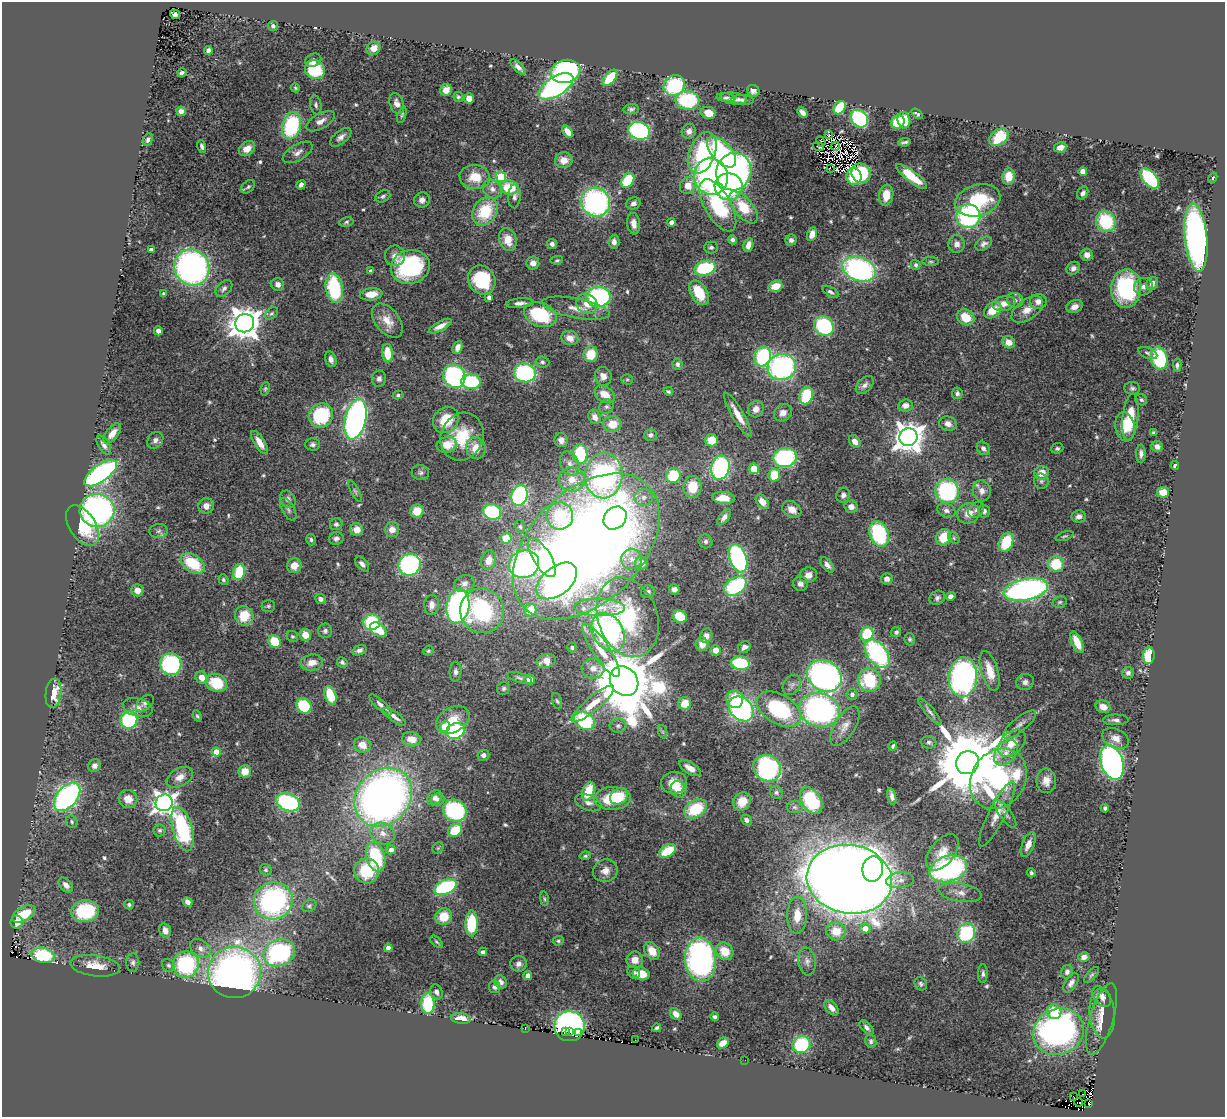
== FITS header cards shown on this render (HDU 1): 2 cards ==
NAXIS1  =                 1223
NAXIS2  =                 1115

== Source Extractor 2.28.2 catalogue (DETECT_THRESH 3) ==
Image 1223 x 1115 px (HDU 1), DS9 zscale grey, 1 PNG px = 1 image px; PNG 1227 x 1119 px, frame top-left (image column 1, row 1115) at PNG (2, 2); each listed source drawn as its Kron ellipse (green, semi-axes under 4 px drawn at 4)
Background 1.53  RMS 0.032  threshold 0.0955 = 3 sigma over >= 5 px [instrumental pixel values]
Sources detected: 563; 5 with non-positive FLUX_AUTO (blend fragments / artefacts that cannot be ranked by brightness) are neither listed nor drawn; of the other 558, the 500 brightest by FLUX_AUTO listed and drawn (58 fainter detections omitted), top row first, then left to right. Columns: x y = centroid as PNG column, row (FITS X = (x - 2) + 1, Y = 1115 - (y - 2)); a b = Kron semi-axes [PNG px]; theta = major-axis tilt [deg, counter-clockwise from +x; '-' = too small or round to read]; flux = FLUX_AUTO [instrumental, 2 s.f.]
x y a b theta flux
175 14 5 4 - 7.5
273 26 5 5 - 5.7
373 48 7 6 - 23
208 50 4 4 - 7.5
313 60 8 6 24 11
518 67 10 4 -44 10
315 70 10 9 - 110
565 71 15 11 13 410
182 73 4 3 - 5.1
610 78 10 5 48 73
674 85 11 10 - 160
556 86 20 9 32 510
295 88 5 4 - 3.4
446 90 6 5 - 15
753 91 6 6 - 9.9
458 97 5 4 - 4
469 98 5 5 - 19
726 98 9 4 -5 4.8
734 99 13 6 -7 10
687 100 12 9 -3 160
742 100 11 5 -4 6.9
397 103 11 7 -71 12
316 105 9 5 -79 5.6
840 108 7 5 56 85
631 109 8 5 6 5.6
181 111 5 4 - 11
802 112 6 4 -46 10
708 113 7 6 - 23
917 114 6 3 -36 4
402 115 8 4 72 3.5
859 119 10 7 -46 240
904 120 8 6 -78 42
320 121 16 7 28 15
898 122 7 6 - 74
291 126 14 9 76 190
639 131 11 8 -18 340
689 131 7 7 - 10
567 132 6 4 -54 17
829 135 3 2 - 4.4
341 137 12 6 39 11
999 137 10 7 37 100
148 140 7 4 66 6.9
821 141 5 2 - 3.8
904 142 6 3 6 4.4
202 146 6 4 -72 6
836 146 4 2 - 3.3
818 147 5 4 - 4.7
1060 147 6 5 - 16
247 149 9 6 37 24
298 152 17 8 30 13
721 152 19 10 -49 190
702 153 22 13 69 190
564 160 9 8 - 20
830 168 3 2 - 5.4
1083 171 4 4 - 27
734 172 19 17 69 640
861 173 10 9 - 110
854 176 8 7 - 53
912 176 19 5 -38 57
1008 176 8 6 84 42
475 177 15 12 -9 47
501 177 5 5 - 110
711 177 18 17 - 580
1150 178 12 6 -49 210
1213 178 5 3 - 3.3
628 180 8 5 53 100
301 185 5 4 - 7.1
688 186 9 7 57 30
248 187 8 5 44 4.8
509 187 9 7 -10 63
729 187 14 13 - 230
492 189 10 8 -36 14
1083 193 7 5 61 8.7
886 195 10 7 82 34
383 196 8 5 28 5
514 196 12 6 88 8
422 200 8 7 - 12
978 200 23 15 16 140
596 202 15 14 - 450
633 203 7 6 - 8.4
718 205 29 13 -60 190
743 207 19 9 -51 66
485 211 15 11 56 90
968 216 12 11 - 300
1106 221 11 9 -60 130
346 222 7 5 12 4
672 222 4 4 - 19
634 224 11 6 -82 18
812 234 7 4 73 18
1196 238 34 11 -84 910
508 240 12 8 -74 30
732 240 5 4 - 5.8
791 240 6 5 - 8.5
614 242 7 5 85 9
552 244 5 5 - 7.5
957 244 9 8 - 14
984 244 9 6 32 8.6
748 245 7 5 74 16
711 247 7 6 - 5.1
151 250 4 4 - 8.6
1087 255 6 6 - 19
395 256 10 10 - 14
557 260 6 4 10 3.4
931 262 8 4 0 3.7
533 263 6 6 - 12
916 265 5 4 - 4.3
410 267 19 16 16 230
192 268 18 17 - 750
705 268 11 7 14 170
1073 268 7 6 - 9.6
859 269 17 12 -22 480
371 271 4 4 - 8.9
482 280 15 13 -58 130
278 284 6 6 - 10
1152 284 7 5 65 10
775 286 7 5 20 34
1143 287 9 8 - 9.9
224 288 10 6 46 8.5
334 288 15 8 -80 170
1126 289 19 15 88 220
831 292 9 4 -31 6.3
699 293 13 8 -59 70
164 294 4 4 - 4.6
371 294 11 6 7 30
489 297 4 4 - 8.5
598 297 12 10 6 300
1015 300 8 7 - 8.1
1038 301 8 7 - 14
520 303 14 5 4 11
587 304 11 9 -35 23
1004 304 12 7 10 20
1074 307 8 6 22 15
576 308 34 10 -11 34
993 310 10 7 38 42
1027 310 18 10 35 26
271 313 7 5 38 4.2
540 315 17 11 -20 130
966 317 9 7 -30 48
387 321 20 12 -51 32
245 323 9 9 - 3900
440 326 13 5 28 16
824 326 10 9 - 210
158 331 4 4 - 9.2
570 338 8 7 - 20
1009 342 7 6 - 20
458 347 7 4 69 13
387 353 9 5 -87 50
1148 353 10 5 -22 5.8
591 354 8 7 - 53
763 356 10 8 71 210
1159 358 11 8 -78 150
331 359 8 5 -70 10
542 362 7 5 -6 5
678 364 6 5 - 5.4
1177 365 6 4 -86 4.9
782 367 14 13 - 390
525 373 11 9 -15 290
454 376 12 11 - 330
603 376 9 8 - 15
379 379 8 7 - 8
627 379 5 5 - 3.6
471 382 9 7 -6 150
865 385 11 7 46 10
1132 388 8 6 -5 5.8
265 389 7 4 80 3.5
668 391 5 4 - 3.8
957 393 6 5 - 5.9
605 394 11 7 -34 32
398 395 5 4 - 3.7
806 396 9 6 73 110
1141 400 6 5 - 4.8
905 405 7 6 - 13
606 407 7 7 - 6.3
756 409 8 7 - 15
783 413 9 8 - 16
321 415 13 11 48 160
738 415 25 6 -60 33
595 417 7 6 - 14
1130 417 23 8 84 83
356 419 20 10 77 790
446 420 14 12 49 60
612 424 9 7 1 36
948 424 9 7 -17 13
1125 427 14 9 -81 39
1154 432 4 3 - 4.2
112 433 12 6 52 18
650 435 6 5 - 6.9
462 437 24 21 67 94
908 437 9 9 - 3200
155 440 9 7 51 9.1
561 440 7 6 - 14
711 440 6 6 - 38
259 442 13 5 -58 22
855 442 7 5 -52 12
313 444 7 6 - 6
104 445 10 5 -58 9.2
447 445 10 8 15 35
1157 447 6 5 - 9.9
476 448 11 9 -78 37
983 448 7 5 -48 8.3
1057 448 6 5 - 4.7
580 454 10 7 -88 130
1141 454 9 5 -90 8.8
785 458 12 9 10 220
570 464 13 9 -66 16
1175 466 4 3 - 9.4
720 468 12 9 75 320
754 469 5 5 - 43
101 473 19 8 35 500
420 473 8 7 - 7.1
1041 473 7 7 - 27
673 475 7 7 - 82
774 475 6 6 - 60
604 476 22 19 86 540
572 480 13 12 - 33
1041 481 8 7 - 5.9
693 487 11 9 83 49
355 491 12 4 -63 4.6
947 491 12 12 - 240
982 491 10 9 - 14
1163 492 6 5 - 31
519 495 10 8 73 320
843 495 7 7 - 9.3
644 497 9 8 - 13
723 498 11 6 -4 32
288 499 9 7 -55 10
762 502 8 5 -52 22
206 506 8 7 - 15
851 507 6 6 - 13
288 509 13 6 -61 7.6
97 510 17 16 - 640
792 510 10 7 -32 20
946 510 9 7 -23 8.3
976 510 9 7 44 7.4
417 511 7 6 - 43
984 511 6 6 - 8.6
492 512 9 7 -17 180
968 513 11 10 - 25
560 516 13 13 - 120
1079 516 7 6 - 9.4
724 517 9 5 54 10
615 518 12 10 45 180
336 524 6 5 - 5.1
82 526 23 13 -57 75
520 526 6 5 - 3.8
357 529 6 6 - 21
392 529 7 7 - 17
158 531 9 7 4 7.9
879 534 13 9 -71 170
1065 536 9 4 17 4.1
943 537 8 7 - 51
336 538 7 6 - 7.5
506 538 5 5 - 45
954 538 6 5 - 3.6
311 540 6 5 - 4.6
706 541 7 6 - 6.1
1006 542 10 6 67 82
586 547 87 56 45 3200
542 557 22 9 -58 120
738 558 14 8 -70 350
632 559 10 10 - 18
489 560 9 7 74 24
193 563 13 8 -34 91
642 563 6 6 - 17
362 564 9 5 -49 9.4
524 564 15 13 22 430
1056 564 8 7 - 74
410 565 11 10 - 340
827 565 9 5 -51 10
294 566 7 7 - 24
239 572 8 6 78 84
808 575 9 7 14 18
887 579 6 5 - 11
223 580 5 5 - 4.1
557 581 23 14 39 490
464 583 10 8 26 12
800 584 7 7 - 11
735 586 12 8 35 190
674 589 5 5 - 8.7
1026 589 22 10 12 630
137 590 6 6 - 17
648 592 7 6 - 5.5
951 596 5 4 - 8.6
937 598 8 6 30 6.7
320 599 5 5 - 6.9
1060 602 7 5 16 4.3
432 605 10 7 88 16
268 606 6 5 - 3.8
458 606 17 11 80 700
599 607 26 8 -1 36
530 610 6 6 - 45
482 611 22 22 - 250
244 616 10 9 - 57
628 617 41 29 -70 190
680 617 7 6 - 52
372 622 8 8 - 130
378 630 9 6 -36 68
325 631 7 7 - 6.7
608 632 20 15 -58 400
896 632 5 4 - 4.8
867 634 7 6 - 110
305 635 6 5 - 31
292 636 6 5 - 3.5
706 636 7 6 - 11
910 639 6 5 - 4.3
275 642 7 6 - 67
1077 642 12 5 -66 34
702 644 7 6 - 18
572 647 5 4 - 3.8
744 647 7 5 32 7.7
359 650 7 5 17 7.6
601 650 31 8 -57 48
716 650 5 5 - 16
428 651 5 4 - 3.5
877 654 16 9 -55 320
1149 656 8 6 82 62
546 661 9 7 17 19
342 662 6 5 - 5.7
312 663 11 8 11 21
740 663 9 6 -7 120
171 664 11 10 - 240
593 668 11 10 - 18
990 671 20 8 -74 41
455 672 10 6 89 8
1128 673 6 6 - 8.3
824 676 18 15 -31 720
963 677 20 14 86 610
202 678 6 5 - 21
520 678 13 4 -17 6.3
530 680 5 5 - 18
869 680 11 11 - 110
624 681 15 13 -51 24000
1025 682 9 8 - 11
216 683 11 9 -22 73
792 685 11 8 53 11
503 688 7 6 - 5.1
53 693 15 8 83 47
852 694 5 5 - 8.6
330 695 9 5 -70 61
735 699 9 8 - 47
557 701 8 5 -72 4.2
145 703 10 6 39 6.6
685 703 6 6 - 29
593 704 27 7 39 35
381 705 15 4 -42 12
304 706 8 7 - 93
138 707 15 9 -15 17
1103 707 7 6 - 20
741 709 14 10 -47 470
779 709 24 14 -31 210
819 710 21 16 -15 590
930 712 17 4 -50 8.3
197 716 5 3 - 3.4
394 717 13 5 -36 13
129 720 9 8 - 170
453 720 18 12 29 41
1116 720 12 5 0 9.1
584 721 11 8 -28 190
1020 725 20 7 39 17
445 726 5 5 - 86
618 726 8 7 - 7.7
845 726 22 10 59 22
456 731 9 7 25 180
663 732 7 4 -71 3.9
1116 738 14 9 -26 19
412 739 9 7 -9 27
929 742 7 6 - 5.9
1012 743 16 10 43 35
362 745 8 7 - 25
893 746 4 3 - 4.1
216 752 4 4 - 52
1006 753 14 9 52 23
483 755 6 5 - 6.5
1112 762 18 11 -73 940
967 763 12 11 - 29000
95 766 7 6 - 8.8
690 768 12 6 -32 20
767 768 14 12 -35 330
245 771 6 6 - 29
180 777 14 9 29 19
998 779 32 26 55 460
1046 781 12 9 89 19
674 783 13 11 9 29
678 789 9 7 -57 43
588 791 10 5 70 72
776 793 7 6 - 5.3
619 796 9 7 34 41
892 796 8 4 -77 8.1
67 797 17 10 50 530
383 797 31 26 49 1500
435 798 8 6 53 8.3
613 798 18 11 2 100
128 799 9 8 - 24
438 800 7 6 - 7.9
811 800 15 9 -57 160
288 802 12 8 -22 280
742 802 10 8 53 33
164 803 8 8 - 1500
588 803 14 7 -22 12
794 807 8 6 -1 5.4
1105 808 4 3 - 4.4
696 809 12 8 29 93
455 810 12 10 -30 240
1005 813 17 6 -54 11
997 814 36 8 63 32
746 820 6 4 -45 7.4
72 822 6 5 - 3.8
183 829 23 9 -74 220
160 830 6 6 - 4.4
455 830 7 6 - 78
383 833 13 10 -27 24
1028 844 13 6 66 18
438 848 6 5 - 3.3
391 850 5 4 - 15
668 851 9 6 32 67
942 852 21 12 51 34
585 856 5 4 - 3.7
376 857 15 9 -74 140
873 869 13 10 83 260
948 869 19 13 16 410
266 870 6 5 - 4.1
367 871 12 12 - 89
605 871 12 11 - 18
1031 873 4 4 - 3.9
849 879 43 34 -10 6300
900 880 14 7 7 13
66 885 8 5 -48 13
445 887 12 7 24 250
960 893 22 9 -9 24
544 899 7 3 -82 3.3
273 901 19 18 - 450
188 902 5 4 - 11
129 905 5 4 - 3.7
309 906 8 5 30 4.8
85 911 14 11 8 140
24 914 12 7 29 65
797 915 18 10 87 38
443 917 8 8 - 52
17 922 6 6 - 18
472 923 13 6 88 130
865 928 5 5 - 24
165 931 7 5 -74 14
836 931 10 9 - 42
966 933 10 8 60 180
558 941 5 4 - 3.5
436 942 7 4 -44 3.7
200 948 11 8 -38 14
388 948 4 4 - 17
652 951 9 7 -58 33
725 951 9 8 - 42
483 952 4 4 - 7.1
279 953 16 13 25 320
43 955 11 7 -12 130
1084 957 5 4 - 12
635 960 8 8 - 22
701 960 22 15 -85 620
807 961 14 8 -83 13
133 962 9 6 88 6.7
186 964 13 13 - 220
518 964 8 8 - 10
168 965 7 5 -44 4.7
95 966 25 10 -8 39
234 972 26 25 - 1100
634 972 7 5 -41 6.6
1067 972 7 6 - 7.7
641 974 8 6 -12 36
983 974 9 5 88 6.2
1092 975 9 4 46 4.3
528 976 4 4 - 11
501 982 7 6 - 9.8
1071 983 11 6 57 9.9
921 984 7 5 -57 5
494 987 6 5 - 7.8
436 992 8 5 -68 7.9
1102 996 12 7 -52 15
428 1004 10 6 -89 130
831 1008 9 5 -48 14
1054 1012 7 7 - 51
1102 1013 25 12 -86 28
676 1014 7 5 -50 15
715 1017 4 4 - 5.2
461 1019 10 5 -8 31
1101 1019 37 12 73 35
569 1026 15 15 - 180
867 1027 9 5 -47 7.6
525 1028 4 2 - 9.6
657 1028 4 3 - 4.2
566 1031 3 2 - 93
569 1031 2 2 - 36
1059 1032 26 22 26 810
579 1033 2 2 - 450
635 1040 2 2 - 9.1
871 1041 6 5 - 5.1
723 1043 6 5 - 23
801 1045 9 8 - 150
745 1060 2 2 - 15
1083 1094 3 2 - 43
1074 1097 2 2 - 16
1079 1102 4 2 - 5.7
1089 1104 3 2 - 27
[58 fainter detections neither listed nor drawn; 5 non-positive-flux detections neither listed nor drawn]